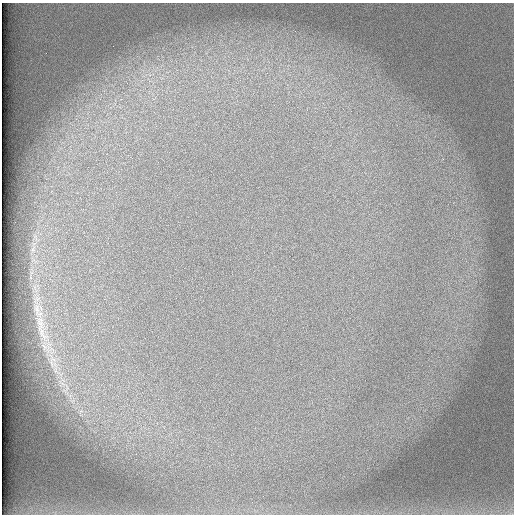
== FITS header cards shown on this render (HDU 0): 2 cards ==
NAXIS1  =                  512 /
NAXIS2  =                  512 /

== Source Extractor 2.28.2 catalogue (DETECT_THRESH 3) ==
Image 512 x 512 px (HDU 0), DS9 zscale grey, 1 PNG px = 1 image px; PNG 516 x 516 px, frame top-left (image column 1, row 512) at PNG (2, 3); no overlay
Background 101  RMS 3.1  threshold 9.2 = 3 sigma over >= 5 px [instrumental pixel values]
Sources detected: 4; all 4 listed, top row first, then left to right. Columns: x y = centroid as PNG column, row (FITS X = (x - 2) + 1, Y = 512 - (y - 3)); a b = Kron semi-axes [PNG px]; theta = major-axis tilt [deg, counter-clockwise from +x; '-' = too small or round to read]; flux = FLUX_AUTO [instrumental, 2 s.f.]
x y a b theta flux
40 321 23 11 -62 3700
42 334 24 10 -50 3500
53 359 21 8 -50 3200
67 387 16 6 88 1700